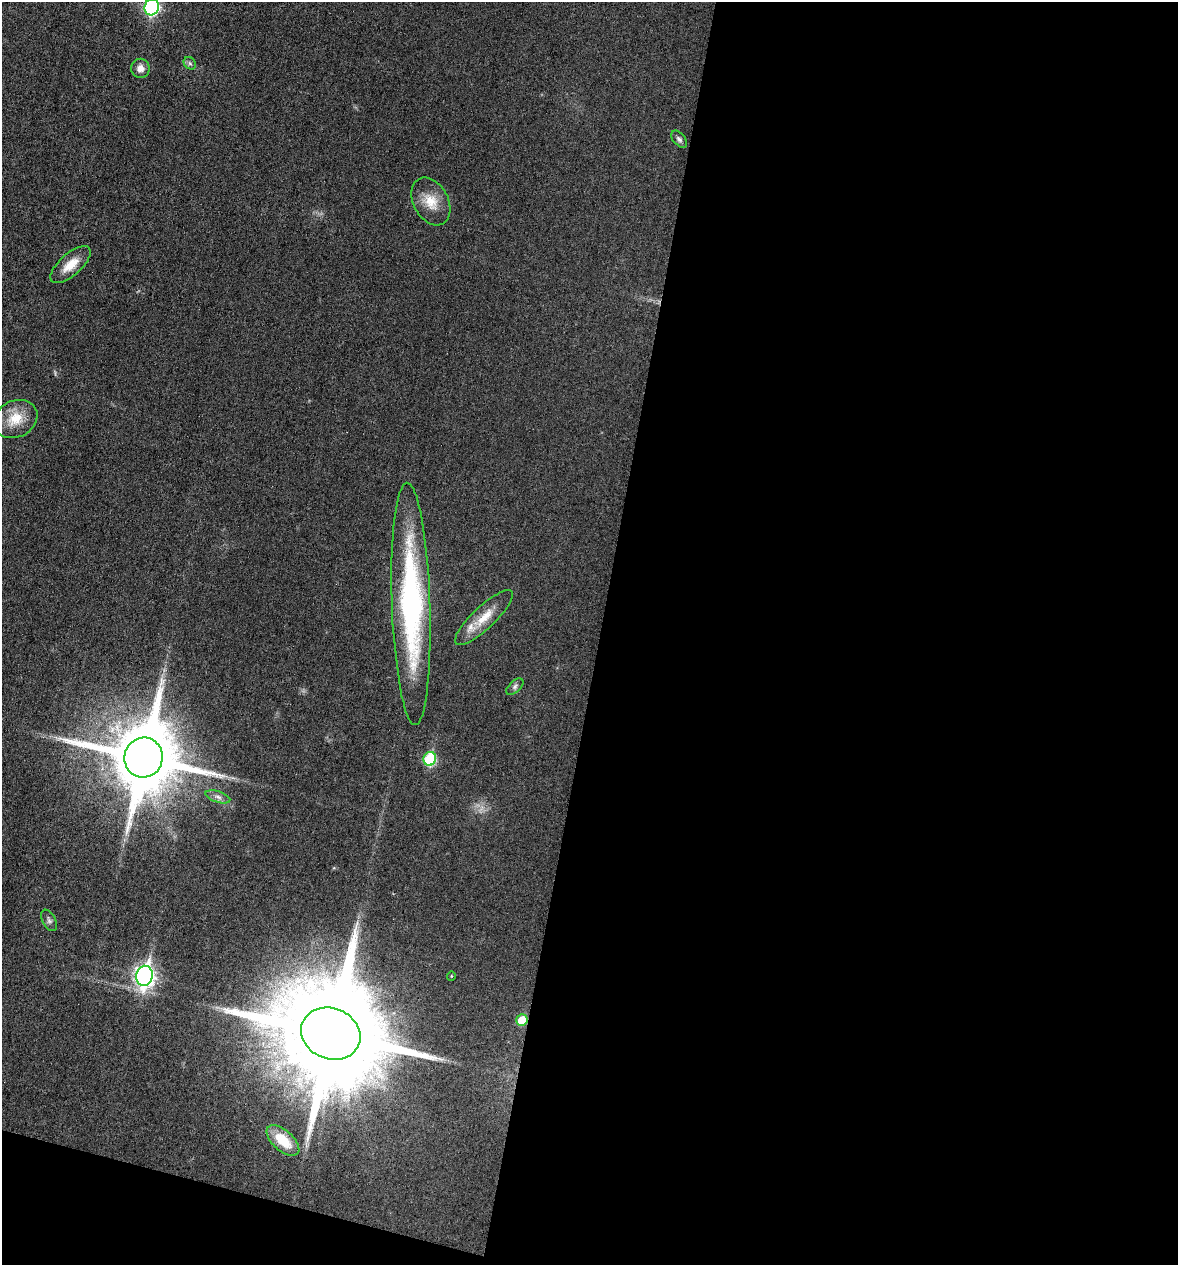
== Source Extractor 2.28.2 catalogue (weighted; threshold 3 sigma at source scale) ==
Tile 16 of 4 x 4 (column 4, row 4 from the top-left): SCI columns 3648-4823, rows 1-1263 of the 5066 x 5052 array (HDU 1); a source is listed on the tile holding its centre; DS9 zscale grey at full resolution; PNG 1180 x 1267 px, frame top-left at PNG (2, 2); each listed source drawn as its Kron ellipse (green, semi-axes under 4 px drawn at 4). Shown black and unused: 51% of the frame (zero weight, under 3 of 6 exposures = <1% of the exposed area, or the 3 px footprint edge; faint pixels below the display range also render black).
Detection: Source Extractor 2.28.2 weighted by HDU 2 'WHT'; one run over the whole footprint, this tile lists its part. Background 0.0182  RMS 0.0035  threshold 0.0143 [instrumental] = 3 sigma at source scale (4.09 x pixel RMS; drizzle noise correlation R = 1.36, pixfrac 0.8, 0.05/0.05 arcsec/px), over >= 5 px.
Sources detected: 20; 1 inside a brighter listed object's ellipse — not listed separately; the other 19 listed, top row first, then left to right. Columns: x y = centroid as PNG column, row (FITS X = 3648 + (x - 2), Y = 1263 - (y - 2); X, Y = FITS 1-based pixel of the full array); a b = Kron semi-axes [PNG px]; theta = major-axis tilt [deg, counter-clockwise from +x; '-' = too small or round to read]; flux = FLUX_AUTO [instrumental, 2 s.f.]
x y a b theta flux
152 7 8 7 - 65
190 63 7 5 -45 0.73
140 68 9 9 - 2.4
679 139 10 6 -50 0.95
431 201 25 17 -61 6.8
71 265 25 11 42 5.7
15 419 23 18 26 7.4
411 604 121 19 -88 78
484 618 38 11 43 6.9
515 687 10 5 43 0.94
144 758 20 19 - 3600
430 759 7 6 - 27
218 797 13 5 -18 1.5
49 920 11 6 -63 0.97
144 976 10 8 82 150
451 976 5 3 - 0.25
522 1020 6 5 - 8.7
331 1034 30 25 -22 13000
283 1140 20 10 -42 9.2
Overlapping masked pixels (flux is a lower limit): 1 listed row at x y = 522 1020
Isophote crosses this tile's border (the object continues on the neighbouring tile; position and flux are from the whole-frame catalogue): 1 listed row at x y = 152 7